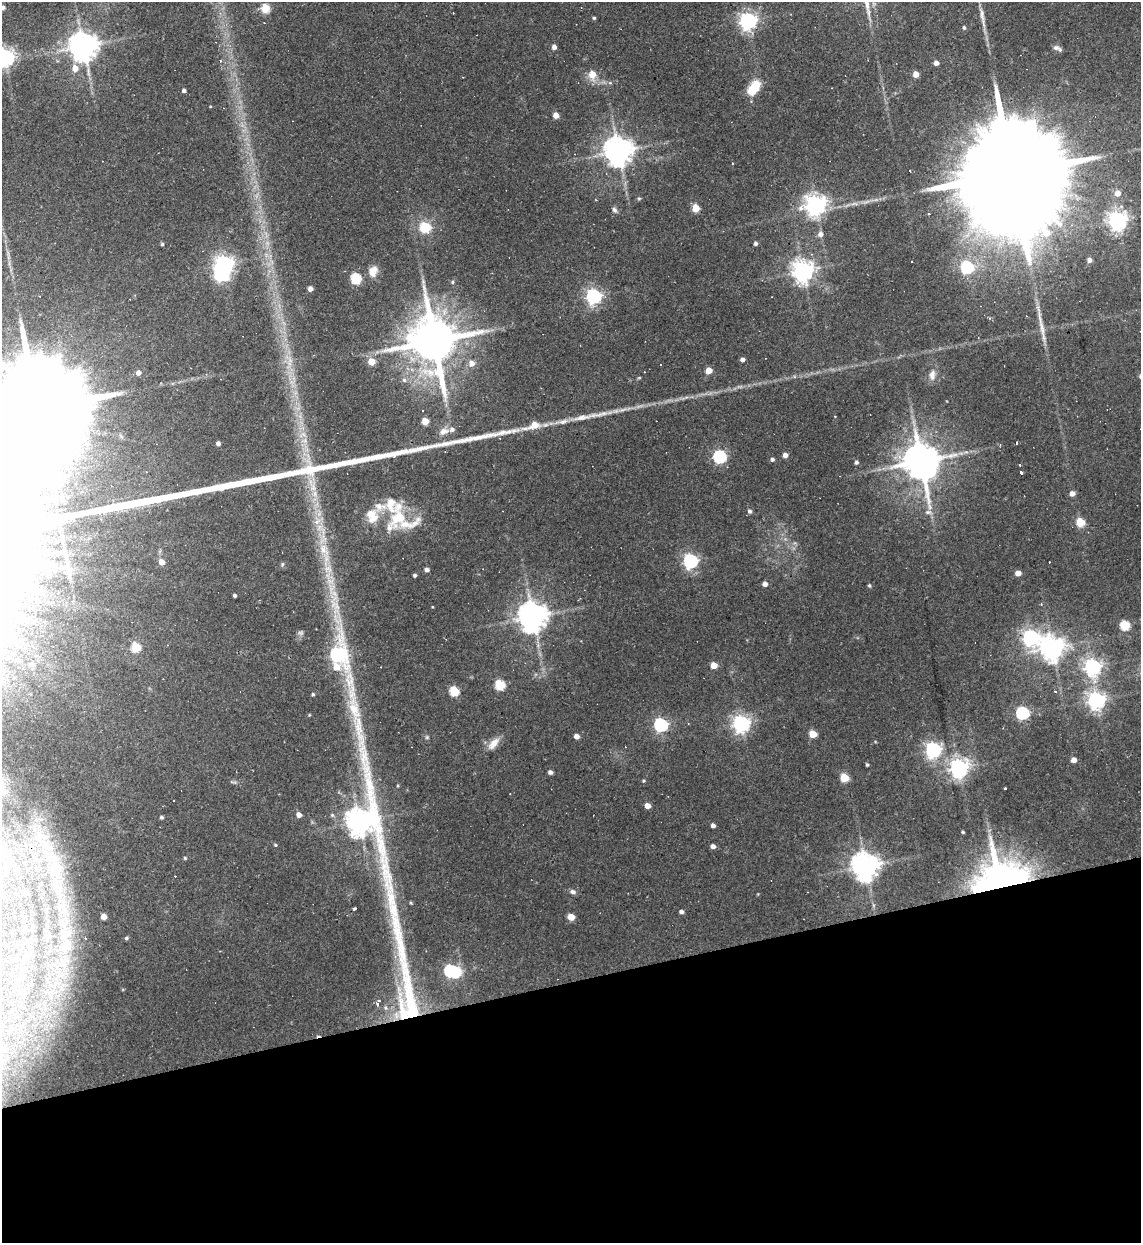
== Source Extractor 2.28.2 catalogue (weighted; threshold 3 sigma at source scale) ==
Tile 14 of 4 x 4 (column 2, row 4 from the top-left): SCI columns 1392-2530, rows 1-1241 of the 4944 x 4963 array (HDU 1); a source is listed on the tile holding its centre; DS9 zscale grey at full resolution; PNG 1143 x 1245 px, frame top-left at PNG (2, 2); no overlay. Shown black and unused: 21% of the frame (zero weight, under 2 of 3 exposures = <1% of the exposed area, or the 3 px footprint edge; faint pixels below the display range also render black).
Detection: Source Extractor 2.28.2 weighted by HDU 2 'WHT'; one run over the whole footprint, this tile lists its part. Background 0.0631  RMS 0.0059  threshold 0.0265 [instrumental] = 3 sigma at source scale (4.5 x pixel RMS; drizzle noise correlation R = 1.50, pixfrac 1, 0.05/0.05 arcsec/px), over >= 5 px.
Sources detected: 171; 2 too faint to see at this stretch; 8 inside a brighter object's white glare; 12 cosmic-ray / hot-pixel residue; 1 long thin detection or spike segment (spike, bleed or trail) — not listed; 9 inside a brighter listed object's ellipse — not listed separately; the other 139 listed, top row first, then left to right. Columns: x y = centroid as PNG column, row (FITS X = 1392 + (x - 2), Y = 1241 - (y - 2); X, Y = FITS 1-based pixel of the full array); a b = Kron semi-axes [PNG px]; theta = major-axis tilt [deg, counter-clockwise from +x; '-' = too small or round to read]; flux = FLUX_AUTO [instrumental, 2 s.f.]
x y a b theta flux
2 8 10 6 18 2.5
265 8 5 5 - 25
594 18 4 4 - 0.89
748 21 7 6 - 240
964 27 4 4 - 1.2
83 46 9 9 - 890
554 47 4 4 - 3.1
1056 48 10 7 5 2.3
4 57 7 7 - 310
936 63 4 4 - 2.9
75 68 7 6 - 6.4
592 74 6 5 - 13
916 74 5 4 - 6.9
754 88 16 9 52 16
184 91 4 3 - 1.6
556 115 5 4 - 6.1
618 151 9 8 - 930
1012 175 69 21 -82 36000
1117 193 6 6 - 5.7
639 198 5 5 - 0.77
815 205 8 8 - 370
695 208 5 5 - 14
614 210 8 5 -62 1.8
928 214 3 3 - 1.6
1118 220 7 7 - 310
425 227 14 13 - 14
820 234 6 6 - 3.2
755 243 4 4 - 1.9
162 244 4 3 - 0.87
1089 260 5 5 - 2.6
912 262 3 3 - 0.8
224 264 7 7 - 230
967 267 6 6 - 76
373 271 14 11 70 6.1
803 271 8 8 - 370
356 278 5 5 - 46
452 282 5 4 - 0.78
310 289 4 4 - 3.7
593 296 6 6 - 180
434 341 15 13 -81 3700
742 359 5 4 - 2.4
290 360 21 9 -50 8.2
371 361 5 5 - 12
471 363 8 8 - 3.9
709 370 5 5 - 7.6
138 373 5 4 - 3.2
932 375 15 9 86 4.5
639 378 5 3 - 0.58
404 380 6 6 - 1.8
38 413 50 19 -82 27000
582 417 35 7 10 9.9
425 421 5 5 - 11
534 425 18 8 20 10
444 431 14 9 20 4.4
303 435 14 9 7 5.3
218 443 4 4 - 2.3
1016 443 3 2 - 1
966 452 6 5 - 1.3
785 455 4 4 - 3.8
719 457 6 6 - 82
772 459 4 4 - 1.7
921 461 10 10 - 1800
856 462 4 4 - 1.3
1019 465 3 2 - 1.1
1021 473 4 3 - 3.4
313 487 22 11 -88 11
1072 493 5 5 - 3.6
749 511 6 5 - 1.6
928 512 10 6 -6 2.3
372 516 21 17 -88 12
398 518 30 22 44 25
1080 522 5 5 - 21
324 552 45 13 -77 25
690 561 7 6 - 130
161 562 5 4 - 6.1
282 564 6 4 70 0.98
427 570 4 4 - 2.2
1018 573 4 4 - 5.8
415 575 3 3 - 1.3
765 584 4 4 - 3.3
869 586 5 4 - 0.83
234 595 4 3 - 1.4
1041 604 3 3 - 0.58
533 617 9 9 - 920
1125 625 6 6 - 30
1031 637 8 7 - 190
136 647 5 5 - 30
1052 648 8 8 - 520
337 655 17 9 -86 130
32 664 7 6 - 2
714 665 5 5 - 8.2
1093 667 7 7 - 220
500 685 6 5 - 37
454 691 5 5 - 30
313 694 4 4 - 0.96
1096 700 7 7 - 250
1022 713 6 6 - 93
741 724 7 6 - 250
661 725 6 6 - 120
813 734 5 5 - 13
576 736 4 4 - 3.8
427 737 5 5 - 0.93
493 744 19 9 48 5.9
933 750 6 6 - 190
1073 760 4 4 - 4.2
867 765 4 3 - 0.8
959 768 7 7 - 300
550 772 4 4 - 2.3
844 778 5 5 - 23
643 780 5 4 - 0.69
233 782 12 3 -15 1.1
398 786 4 3 - 0.53
1005 788 3 3 - 1.4
3 791 8 7 - 7.3
174 800 2 2 - 0.59
647 806 4 4 - 6
299 815 4 4 - 4.4
161 817 4 4 - 1.1
713 825 4 4 - 2.2
363 831 170 22 -77 720
963 832 4 3 - 0.7
40 837 20 14 90 14
275 845 4 3 - 0.67
713 846 5 4 - 2.5
185 858 4 4 - 0.68
865 866 9 8 - 740
56 869 20 14 -62 12
997 884 38 33 77 270
573 892 9 6 -10 2
25 893 5 4 - 2.5
354 908 3 3 - 2
681 912 4 4 - 1.9
104 916 4 4 - 4.8
571 917 5 5 - 10
64 933 13 8 -27 3.4
126 938 5 5 - 1.3
450 971 7 6 - 68
377 1003 7 4 65 2.8
385 1008 7 6 - 1.5
Overlapping masked pixels (flux is a lower limit): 3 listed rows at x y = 1012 175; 363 831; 997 884
Isophote crosses this tile's border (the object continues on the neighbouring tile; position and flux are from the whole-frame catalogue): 4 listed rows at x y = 2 8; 4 57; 38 413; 3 791